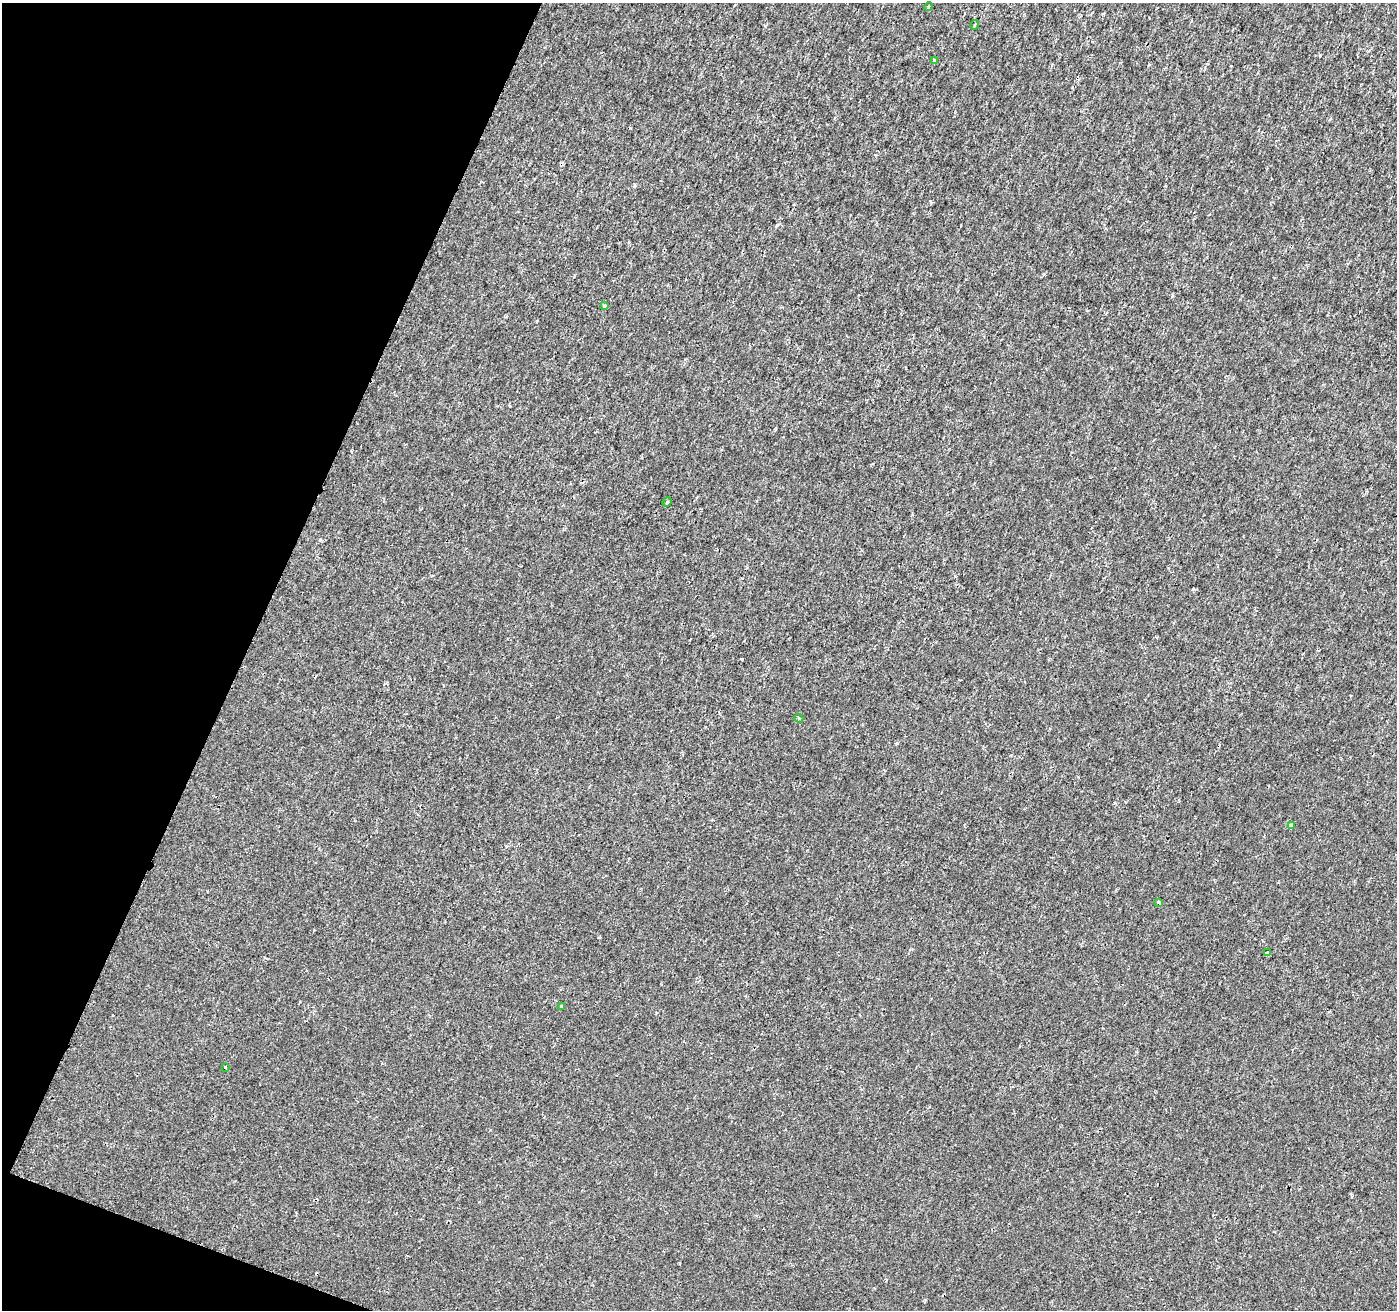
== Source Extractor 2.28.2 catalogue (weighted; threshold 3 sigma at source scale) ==
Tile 9 of 4 x 4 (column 1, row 3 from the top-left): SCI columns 8-1402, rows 1583-2890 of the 5588 x 5717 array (HDU 1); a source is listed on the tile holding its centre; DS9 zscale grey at full resolution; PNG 1399 x 1312 px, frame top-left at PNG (2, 3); each listed source drawn as its Kron ellipse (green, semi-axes under 4 px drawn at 4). Shown black and unused: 19% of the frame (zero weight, under 2 of 3 exposures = <1% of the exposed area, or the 3 px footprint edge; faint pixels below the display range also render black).
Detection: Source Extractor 2.28.2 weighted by HDU 2 'WHT'; one run over the whole footprint, this tile lists its part. Background -6.86e-05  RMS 0.0018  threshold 0.00829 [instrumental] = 3 sigma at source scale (4.5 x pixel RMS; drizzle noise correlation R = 1.50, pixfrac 1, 0.0396/0.0396 arcsec/px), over >= 5 px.
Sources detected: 12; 1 cosmic-ray / hot-pixel residue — neither listed nor drawn; the other 11 listed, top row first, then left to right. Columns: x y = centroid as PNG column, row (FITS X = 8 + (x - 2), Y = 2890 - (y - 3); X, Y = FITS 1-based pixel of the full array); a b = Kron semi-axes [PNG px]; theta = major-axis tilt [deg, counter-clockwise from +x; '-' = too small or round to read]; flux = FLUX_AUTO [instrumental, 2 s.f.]
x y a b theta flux
929 7 4 3 - 0.26
975 25 5 3 - 0.24
934 60 4 3 - 0.62
604 306 3 3 - 0.59
667 502 5 4 - 0.24
799 718 5 4 - 0.31
1291 826 4 3 - 1.2
1159 902 3 3 - 0.65
1267 953 4 3 - 2.2
561 1006 4 3 - 0.27
225 1067 4 3 - 0.27
Unlisted compact peaks at least as high as the median listed source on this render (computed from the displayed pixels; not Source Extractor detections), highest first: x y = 777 225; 1193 589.